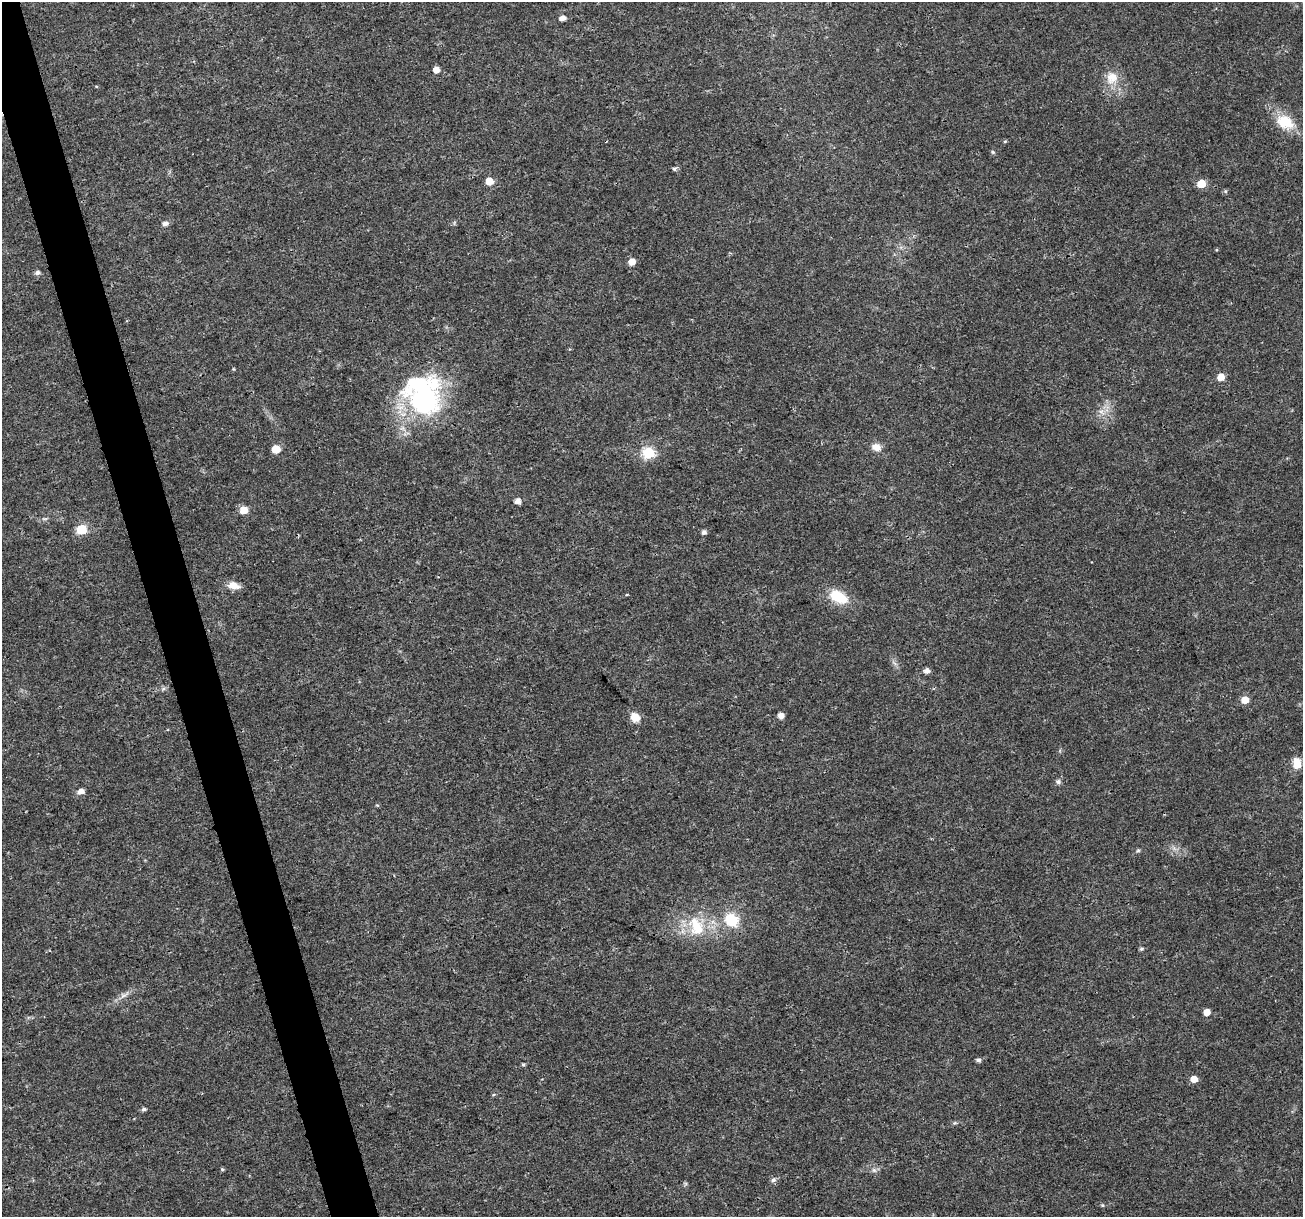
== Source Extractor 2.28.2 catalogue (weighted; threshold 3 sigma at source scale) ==
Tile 11 of 4 x 4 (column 3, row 3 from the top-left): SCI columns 2612-3912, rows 1326-2540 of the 5216 x 5025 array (HDU 1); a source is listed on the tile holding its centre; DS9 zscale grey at full resolution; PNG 1305 x 1219 px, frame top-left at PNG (2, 2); no overlay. Shown black and unused: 4% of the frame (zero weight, under 3 of 4 exposures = <1% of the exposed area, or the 3 px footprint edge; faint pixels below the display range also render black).
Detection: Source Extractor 2.28.2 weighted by HDU 2 'WHT'; one run over the whole footprint, this tile lists its part. Background 0.0139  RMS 0.0023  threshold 0.0104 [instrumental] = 3 sigma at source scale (4.5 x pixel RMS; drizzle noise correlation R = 1.50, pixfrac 1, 0.0396/0.0396 arcsec/px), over >= 5 px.
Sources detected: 51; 1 inside a brighter object's white glare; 1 cosmic-ray / hot-pixel residue — not listed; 1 inside a brighter listed object's ellipse — not listed separately; the other 48 listed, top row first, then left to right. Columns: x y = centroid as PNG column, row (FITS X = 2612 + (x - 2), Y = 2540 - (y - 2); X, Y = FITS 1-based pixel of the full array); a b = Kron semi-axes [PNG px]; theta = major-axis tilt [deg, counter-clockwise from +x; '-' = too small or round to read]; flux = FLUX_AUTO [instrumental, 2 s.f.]
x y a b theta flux
562 18 5 4 - 1.4
436 70 5 5 - 2
1112 78 18 16 56 3.8
1285 122 25 17 -29 6.3
1005 141 5 4 - 0.25
993 152 5 5 - 0.32
674 168 5 5 - 0.54
489 181 5 5 - 3.8
1201 184 6 5 - 5.3
1225 191 6 3 -72 0.25
165 223 6 5 - 1
632 262 8 7 - 1.5
37 273 6 5 - 0.76
1221 377 6 5 - 2.6
425 401 52 32 -16 30
1101 412 10 7 -42 1.2
876 447 11 9 -18 1.9
276 449 5 5 - 6.1
649 453 6 6 - 25
518 501 5 5 - 1.5
244 510 6 5 - 3.9
82 529 6 5 - 15
704 532 5 5 - 0.81
234 585 15 8 -13 2.3
838 596 21 13 -27 6.9
927 671 6 5 - 1.1
163 689 7 4 19 0.46
1245 700 6 5 - 3.2
781 716 5 4 - 1.8
635 717 12 10 -49 2.4
1297 763 13 9 -86 2.8
1058 782 7 6 - 0.62
81 791 6 5 - 1.5
377 805 6 3 -17 0.23
1138 850 6 5 - 0.33
731 920 13 11 -35 7.9
696 926 31 21 -71 9.2
1142 949 5 5 - 0.39
123 996 10 4 30 0.86
1207 1012 5 5 - 2.4
978 1060 5 4 - 0.73
523 1064 5 4 - 0.35
1194 1079 5 5 - 2.7
143 1109 5 5 - 0.54
222 1169 5 4 - 0.29
874 1170 7 4 -1 0.54
773 1180 7 6 - 0.68
1102 1205 5 4 - 0.29